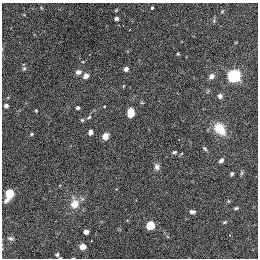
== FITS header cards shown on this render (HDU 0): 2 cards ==
NAXIS1  =                  256 / length of data axis 1
NAXIS2  =                  256 / length of data axis 2

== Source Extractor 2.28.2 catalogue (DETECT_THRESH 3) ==
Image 256 x 256 px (HDU 0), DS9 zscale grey, 1 PNG px = 1 image px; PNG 260 x 260 px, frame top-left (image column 1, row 256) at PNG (2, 3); no overlay
Background 6850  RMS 65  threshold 196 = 3 sigma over >= 5 px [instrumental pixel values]
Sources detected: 39; all 39 listed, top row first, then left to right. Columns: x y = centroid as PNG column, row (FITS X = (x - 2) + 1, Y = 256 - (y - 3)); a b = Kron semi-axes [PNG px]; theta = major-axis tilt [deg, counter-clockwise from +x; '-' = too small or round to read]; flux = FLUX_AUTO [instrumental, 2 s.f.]
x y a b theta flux
152 8 3 3 - 4.8e+03
116 10 5 3 - 4.3e+03
116 19 4 3 - 1.2e+04
178 54 4 3 - 4.2e+03
24 68 6 5 - 7.1e+03
126 69 5 4 - 1.3e+04
78 72 6 5 - 1.9e+04
86 76 5 4 - 3.1e+04
211 76 7 6 - 1.8e+04
234 76 6 6 - 1.0e+06
220 96 5 5 - 1.4e+04
6 106 4 4 - 2.1e+04
78 108 4 3 - 1.2e+04
36 111 4 3 - 4.0e+03
131 113 8 6 84 5.6e+04
89 117 7 4 31 7.7e+03
82 120 5 5 - 6.1e+03
220 129 15 10 -51 9.0e+04
90 132 6 5 - 1.3e+04
31 134 5 4 - 5.7e+03
105 136 8 6 63 2.3e+04
205 149 6 4 -42 6.2e+03
174 152 6 4 15 6.5e+03
221 160 5 4 - 1.2e+04
157 167 8 7 - 1.7e+04
241 173 6 4 70 6.0e+03
232 174 4 3 - 7.2e+03
9 194 7 5 66 3.1e+05
228 201 5 3 - 3.4e+03
75 204 11 9 61 5.0e+04
236 208 5 3 - 6.2e+03
192 212 7 4 -6 1.1e+04
225 222 5 4 - 4.6e+03
150 225 5 5 - 2.8e+05
86 232 5 4 - 2.3e+04
11 238 8 5 -11 1.0e+04
91 241 2 2 - 3.9e+03
82 247 4 4 - 7.7e+04
57 254 6 5 - 7.9e+03
At the frame edge (FLAGS 8, measured only in part): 1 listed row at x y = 57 254